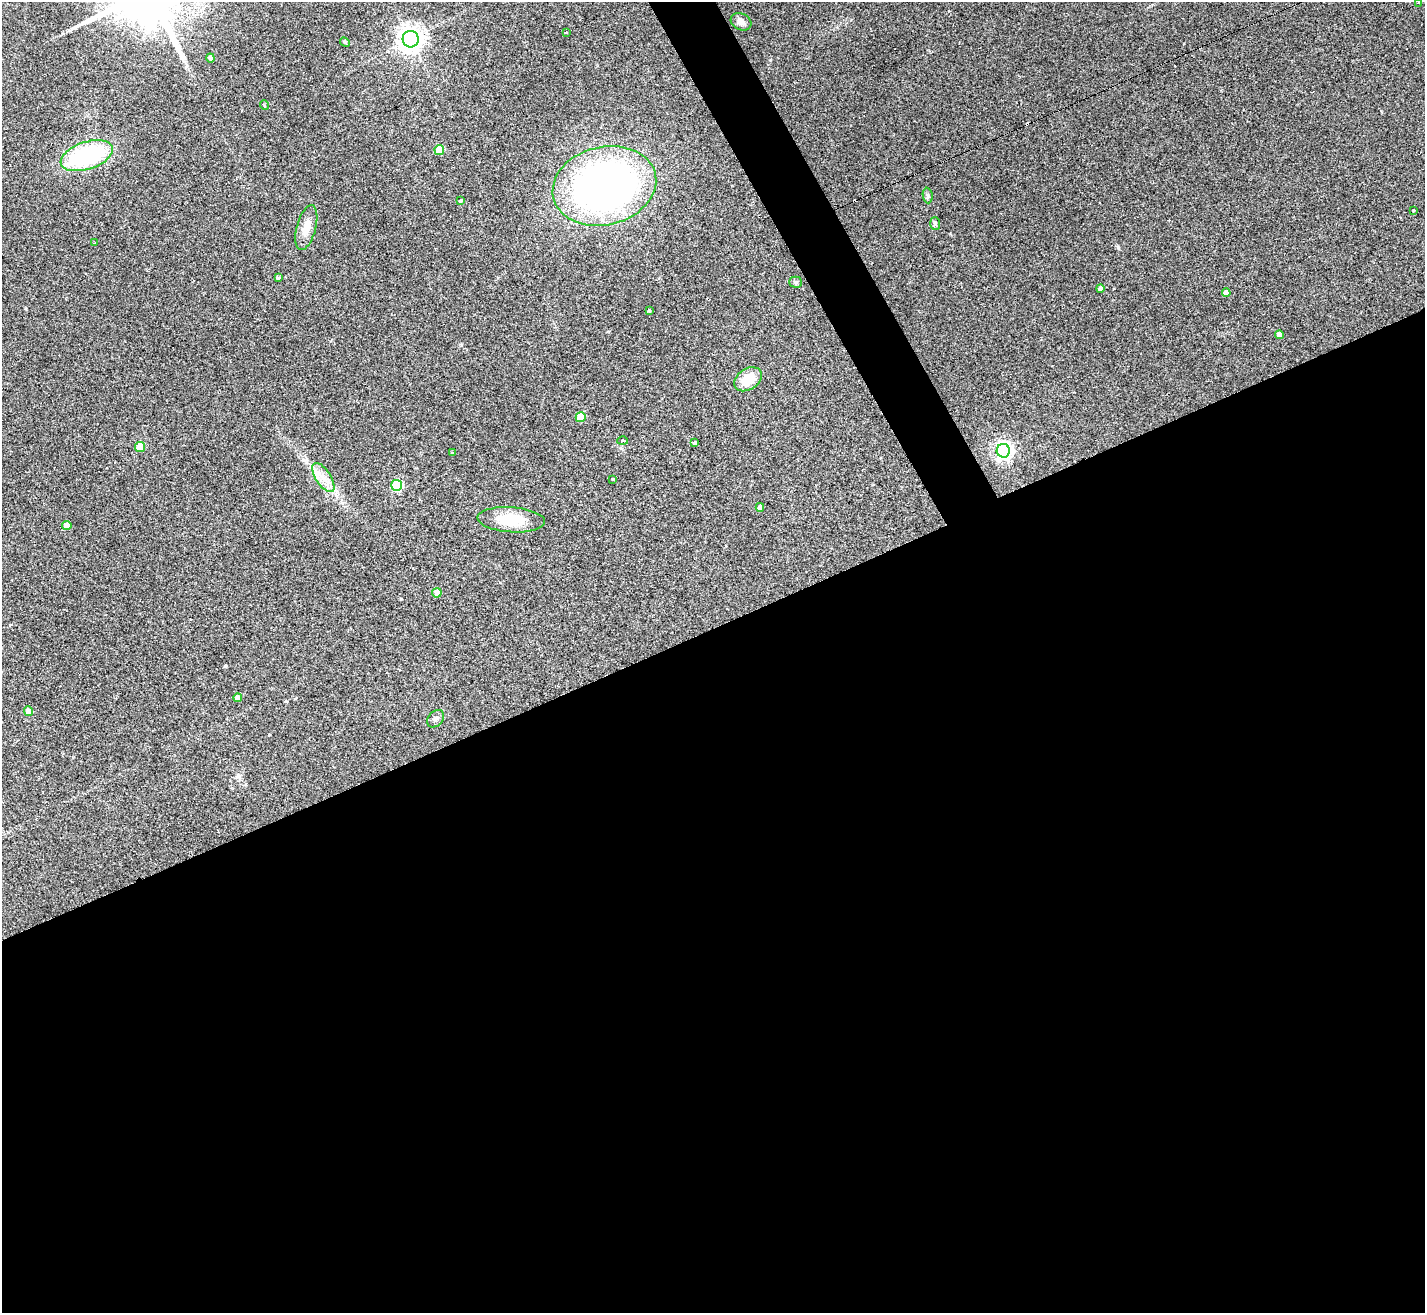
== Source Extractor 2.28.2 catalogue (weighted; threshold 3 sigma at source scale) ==
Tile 15 of 4 x 4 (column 3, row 4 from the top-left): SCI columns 2851-4273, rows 287-1597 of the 5696 x 5686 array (HDU 1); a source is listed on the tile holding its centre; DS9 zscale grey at full resolution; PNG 1427 x 1315 px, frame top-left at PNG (2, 2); each listed source drawn as its Kron ellipse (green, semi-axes under 4 px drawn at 4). Shown black and unused: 54% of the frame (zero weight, under 2 of 3 exposures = <1% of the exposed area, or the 3 px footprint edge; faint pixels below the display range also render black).
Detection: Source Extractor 2.28.2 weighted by HDU 2 'WHT'; one run over the whole footprint, this tile lists its part. Background 0.0791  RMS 0.0075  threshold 0.0339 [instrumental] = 3 sigma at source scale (4.5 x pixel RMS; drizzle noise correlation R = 1.50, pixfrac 1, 0.05/0.05 arcsec/px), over >= 5 px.
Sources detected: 42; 2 cosmic-ray / hot-pixel residue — neither listed nor drawn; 1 inside a brighter listed object's ellipse — not listed separately; the other 39 listed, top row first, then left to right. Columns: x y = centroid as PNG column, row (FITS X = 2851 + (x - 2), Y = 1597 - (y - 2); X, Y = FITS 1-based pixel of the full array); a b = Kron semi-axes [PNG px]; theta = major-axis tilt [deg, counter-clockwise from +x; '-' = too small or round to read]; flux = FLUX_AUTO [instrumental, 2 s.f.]
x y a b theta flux
1418 2 3 2 - 0.78
741 22 11 8 -28 4.5
566 32 3 2 - 0.84
411 39 8 8 - 660
345 42 5 4 - 0.84
210 58 4 4 - 2.5
264 105 5 3 - 0.72
439 150 5 5 - 26
87 156 27 13 18 86
604 186 52 39 14 380
928 196 8 5 -84 1.4
460 200 3 2 - 0.88
1413 211 3 3 - 2
935 224 6 5 - 1.5
306 228 23 9 75 9.5
94 243 2 2 - 0.63
278 278 3 3 - 1.1
796 282 6 5 - 1.4
1100 288 4 4 - 2.2
1226 293 4 4 - 4.9
649 311 3 3 - 0.97
1279 335 4 4 - 4
748 379 15 10 33 16
581 417 5 5 - 21
623 441 5 4 - 2
694 443 4 3 - 2.7
140 447 5 5 - 30
1003 451 7 6 - 290
452 453 4 4 - 0.63
323 477 16 7 -57 7.2
613 479 3 3 - 2.3
397 485 5 5 - 59
760 507 4 4 - 2.9
511 520 34 12 -4 25
67 526 4 4 - 8.8
437 593 5 4 - 5.8
238 698 4 4 - 5.1
28 711 5 4 - 7.3
436 719 10 7 46 2.5
Unlisted compact peaks at least as high as the median listed source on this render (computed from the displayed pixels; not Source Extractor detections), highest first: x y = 1118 247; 225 666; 770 60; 461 345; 26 309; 1184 43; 401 599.